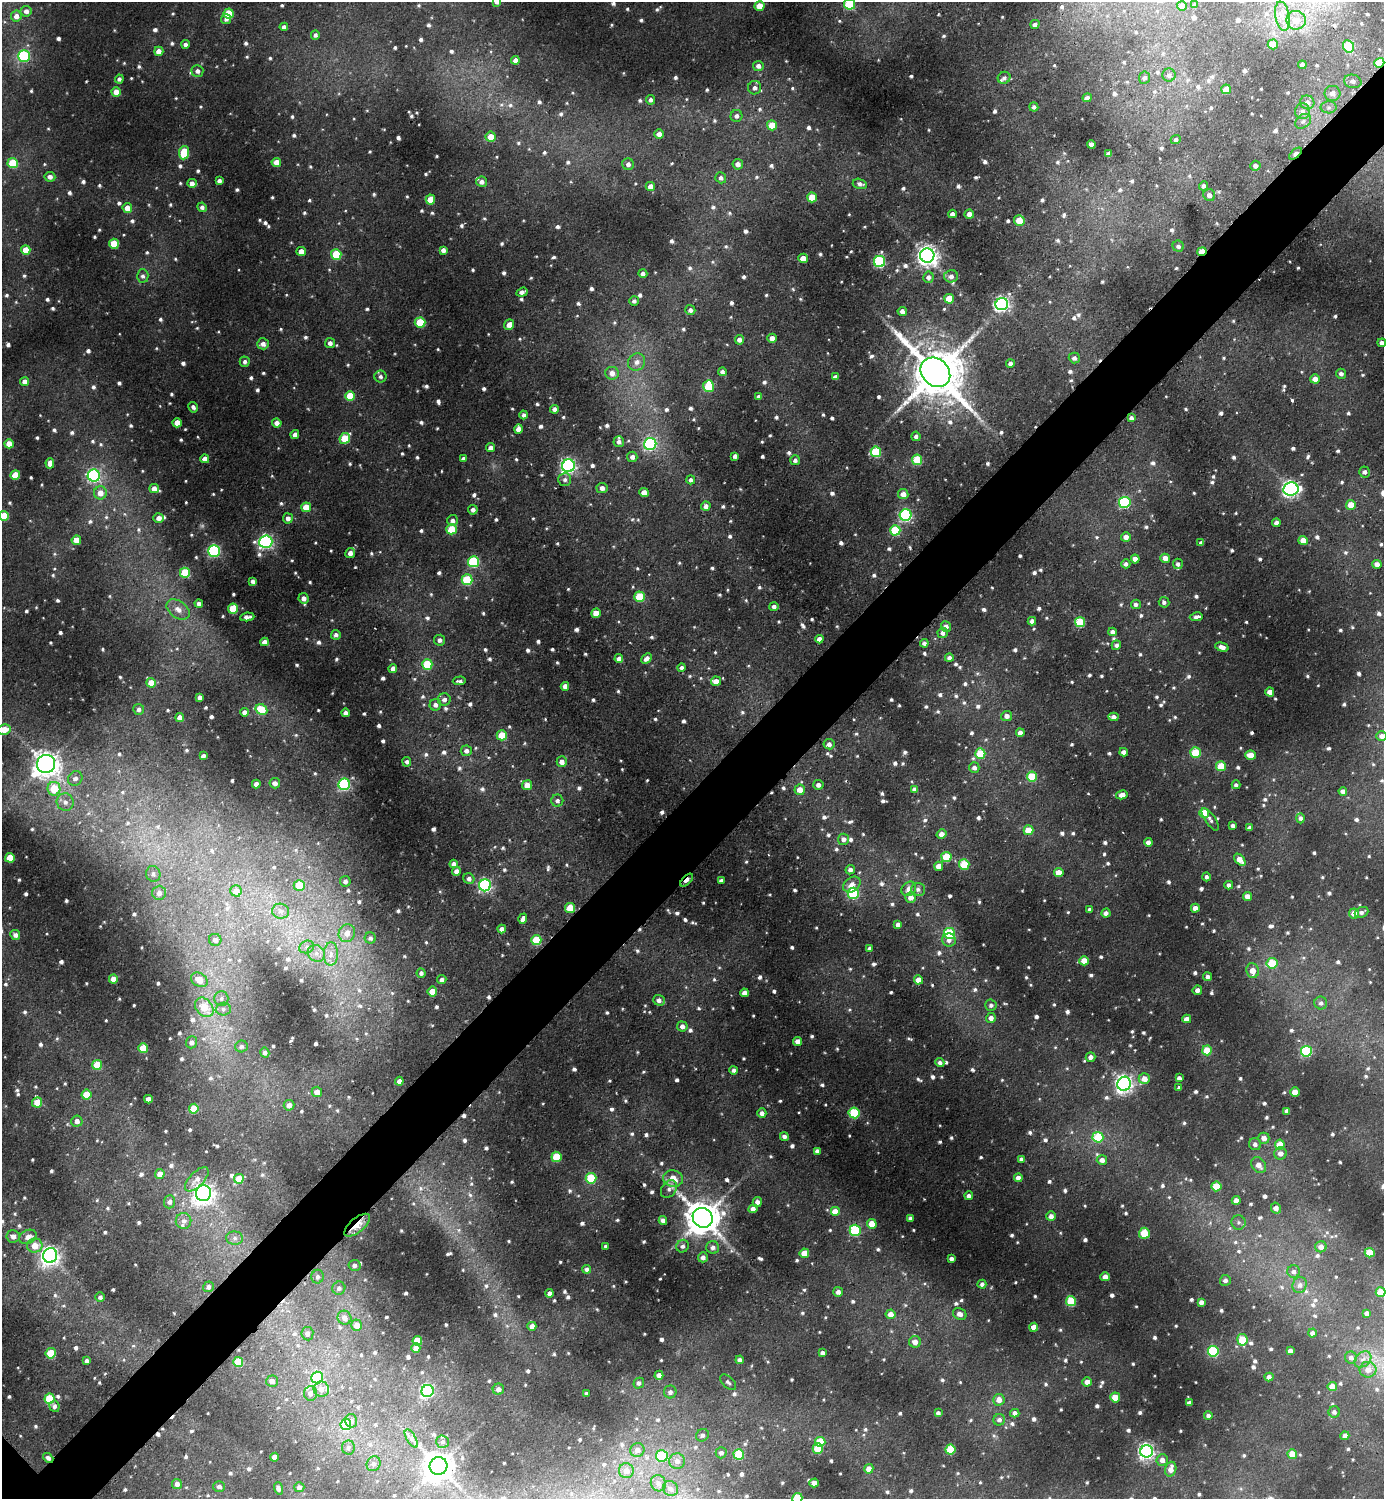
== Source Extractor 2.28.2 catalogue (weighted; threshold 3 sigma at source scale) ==
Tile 10 of 4 x 4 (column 2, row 3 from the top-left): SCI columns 1546-2927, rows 1502-2998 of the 5996 x 5997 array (HDU 1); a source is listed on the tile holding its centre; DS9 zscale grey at full resolution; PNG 1386 x 1501 px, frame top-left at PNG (2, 2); each listed source drawn as its Kron ellipse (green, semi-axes under 4 px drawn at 4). Shown black and unused: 5% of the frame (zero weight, under 2 of 3 exposures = <1% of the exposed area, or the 3 px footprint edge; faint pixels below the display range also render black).
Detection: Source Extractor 2.28.2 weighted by HDU 2 'WHT'; one run over the whole footprint, this tile lists its part. Background 0.0504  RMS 0.0059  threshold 0.0267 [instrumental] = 3 sigma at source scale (4.5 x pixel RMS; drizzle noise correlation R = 1.50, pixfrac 1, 0.05/0.05 arcsec/px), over >= 5 px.
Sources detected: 1407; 2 too faint to see at this stretch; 7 cosmic-ray / hot-pixel residue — neither listed nor drawn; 17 inside a brighter listed object's ellipse — not listed separately; of the other 1381, all 500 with FLUX_AUTO >= 1.87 (the completeness limit of this list) listed and drawn (881 fainter detections not listed), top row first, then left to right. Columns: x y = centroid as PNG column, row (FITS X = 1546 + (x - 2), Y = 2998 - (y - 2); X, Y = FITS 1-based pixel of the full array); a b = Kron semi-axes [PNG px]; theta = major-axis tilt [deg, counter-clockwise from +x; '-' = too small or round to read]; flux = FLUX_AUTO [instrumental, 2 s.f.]
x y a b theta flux
497 2 4 4 - 2
849 4 5 5 - 42
1195 5 4 4 - 2
760 6 5 4 - 9.6
1182 6 5 5 - 5.9
26 11 5 5 - 3
229 14 5 5 - 22
16 16 5 5 - 3.9
1282 16 15 7 -80 5.9
226 19 5 5 - 2.3
1296 20 10 9 - 8
1035 24 4 4 - 2.4
284 27 4 4 - 2.1
315 35 5 4 - 1.9
185 44 4 4 - 2
1273 44 5 5 - 9.2
1349 46 6 5 - 24
159 51 5 4 - 5.4
24 56 6 5 - 65
515 60 4 4 - 3.3
1379 63 5 4 - 20
1302 65 4 4 - 2.8
758 66 5 5 - 2.9
197 71 6 6 - 2.7
1169 75 6 6 - 2.1
1004 78 6 6 - 1.9
1145 78 6 5 - 2
119 79 4 4 - 2.1
1353 81 9 6 -12 2.3
755 88 6 6 - 2.8
1226 89 5 5 - 9.7
116 92 5 4 - 7.5
1333 93 8 7 - 4.2
1087 98 4 4 - 3.1
650 100 5 4 - 2.1
1307 102 7 7 - 3.6
1034 107 4 4 - 1.9
1329 107 8 6 -1 1.9
1302 111 8 7 - 3.1
736 116 6 5 - 2.5
1303 121 9 6 38 2.4
772 125 5 5 - 13
659 134 5 5 - 4.3
490 137 5 5 - 7.5
1176 139 5 4 - 2
1091 145 4 4 - 5.5
184 153 7 5 81 26
1109 154 4 4 - 2.7
1295 154 7 4 40 3.1
276 162 4 4 - 6.7
13 163 5 5 - 24
628 164 6 5 - 2.6
738 164 5 5 - 3.6
1255 166 5 5 - 2.6
50 177 5 5 - 3.1
721 178 5 5 - 2
219 181 4 4 - 2.2
482 182 5 5 - 3
192 183 5 4 - 3
860 184 7 5 -15 2.4
650 186 4 4 - 4.3
1203 186 4 4 - 2
1209 195 6 6 - 2.8
812 197 5 5 - 15
430 199 5 5 - 10
202 207 5 4 - 2.2
127 208 5 5 - 6.5
952 214 4 4 - 2.9
969 214 5 4 - 3.7
1019 220 5 5 - 9.5
114 244 5 5 - 16
1178 246 5 5 - 2.2
26 250 4 4 - 10
443 250 4 4 - 2.7
301 251 5 4 - 4.6
1202 252 5 3 - 19
336 254 5 5 - 23
927 255 7 7 - 410
803 258 5 4 - 9.2
880 261 5 5 - 65
643 274 4 4 - 2.1
143 276 6 6 - 2
951 276 7 6 - 2.8
928 277 5 5 - 3
522 292 6 4 21 2.8
949 299 5 5 - 13
634 301 5 5 - 2
1002 304 6 6 - 170
690 310 5 5 - 2.5
902 311 4 4 - 3
420 322 5 5 - 23
509 325 5 5 - 4
772 338 5 4 - 3.8
739 340 5 4 - 3.2
330 343 5 5 - 2.9
1382 343 4 4 - 2.3
263 344 6 5 - 3.2
1074 358 5 5 - 2.6
245 362 5 5 - 1.9
637 362 9 8 - 4.2
1010 363 4 4 - 2.4
722 372 4 4 - 2.1
935 372 16 13 -44 3700
612 373 7 6 - 4.5
1341 374 5 5 - 2.3
380 376 6 6 - 2
835 377 4 4 - 2.6
1315 379 5 4 - 4.5
25 382 4 4 - 3.6
709 386 6 5 - 28
350 396 5 5 - 18
759 397 4 4 - 2
193 407 5 4 - 2
554 409 4 4 - 2.4
524 415 4 4 - 2
1131 418 4 4 - 2.3
177 423 4 4 - 7.5
277 423 5 4 - 3.8
518 429 5 4 - 4.4
295 435 4 4 - 3.5
916 436 5 4 - 2.2
345 438 6 5 - 25
619 442 5 5 - 2.5
9 444 5 4 - 7.3
650 444 6 6 - 84
491 448 4 4 - 3.3
876 452 5 5 - 35
735 456 4 4 - 2.4
632 457 5 5 - 3
205 459 4 4 - 4.6
463 459 4 4 - 1.9
795 460 5 5 - 2.3
917 460 5 5 - 24
50 463 5 4 - 4.8
568 466 6 6 - 160
1364 472 5 5 - 2.4
15 475 5 4 - 14
94 476 6 6 - 100
565 480 6 6 - 2.2
691 480 4 4 - 2
602 488 5 5 - 3.4
154 489 5 4 - 5.3
1291 489 7 6 - 220
644 492 5 4 - 4.5
100 493 6 6 - 6.4
903 494 5 5 - 5.4
1125 502 5 5 - 60
1351 505 5 5 - 9.4
706 506 5 4 - 3
306 507 5 5 - 9
473 510 5 4 - 2.5
906 515 6 6 - 95
4 516 5 5 - 17
159 518 5 4 - 3.7
288 518 5 5 - 3
452 520 6 5 - 2.5
1276 523 4 4 - 3.1
452 529 5 5 - 21
895 530 5 5 - 33
1126 537 5 4 - 3.7
76 540 5 4 - 7.2
1303 541 5 4 - 8.5
266 542 6 6 - 150
1201 543 4 4 - 2.2
214 551 6 6 - 82
350 553 5 4 - 3.5
1165 558 5 4 - 4.3
1135 559 4 4 - 3.9
473 562 5 5 - 51
1126 564 4 4 - 2.4
1178 564 5 5 - 1.9
1377 564 4 4 - 3.8
185 573 5 5 - 32
467 580 5 5 - 33
253 581 4 4 - 2.2
639 597 5 5 - 24
304 598 5 5 - 3.5
1164 602 5 5 - 2.1
199 604 4 4 - 2.4
1136 604 5 4 - 2.2
774 606 5 4 - 2.5
178 609 13 8 -35 5
233 609 5 5 - 20
596 613 5 4 - 7.7
247 617 7 4 7 3.4
1196 617 6 4 8 2.5
1032 621 4 4 - 3
1080 622 5 5 - 31
946 626 5 5 - 3.1
1113 632 4 4 - 2.6
943 633 5 5 - 2.8
336 635 5 5 - 2.1
819 639 4 4 - 3.6
440 640 5 5 - 2.4
264 642 4 4 - 3.2
924 643 4 4 - 2
1116 645 5 4 - 2.1
1222 647 7 4 -16 3.5
647 658 6 4 42 3.2
949 658 4 4 - 2.2
619 659 4 4 - 3.5
427 664 5 5 - 26
681 667 4 4 - 1.9
393 668 4 4 - 3.2
459 681 7 3 3 1.9
716 681 5 4 - 4.8
151 683 5 4 - 9.6
565 686 4 4 - 3.8
1270 692 4 4 - 5.5
199 697 4 4 - 2.3
444 700 6 6 - 3
435 705 6 5 - 2.8
139 709 5 5 - 2.1
261 709 6 5 - 18
244 712 4 4 - 3.3
346 713 4 4 - 3.3
1007 716 5 5 - 3.2
180 717 4 4 - 4.5
1113 717 5 4 - 4.1
4 730 6 5 - 8.2
1020 733 4 4 - 4.2
502 735 5 5 - 14
1382 736 5 5 - 3.1
829 744 5 5 - 2.7
466 751 5 5 - 2.6
1124 752 4 4 - 3.6
1195 753 5 5 - 26
980 754 5 5 - 21
1251 755 5 4 - 9.6
203 756 4 4 - 2.1
407 762 5 4 - 2
562 762 5 5 - 3.8
46 764 9 9 - 620
1221 766 5 5 - 20
974 768 5 5 - 2.5
1032 777 5 5 - 25
75 778 8 7 - 3.3
275 783 5 5 - 3.3
256 784 4 4 - 4.1
344 784 6 5 - 70
527 785 5 5 - 6.2
818 785 5 5 - 2.9
1236 785 4 4 - 2
54 789 7 6 - 20
915 789 4 4 - 3.1
800 790 5 5 - 6.8
1343 791 4 4 - 3.4
1122 795 6 4 11 4.3
557 801 6 6 - 2.1
65 802 9 8 - 4.2
1204 813 5 5 - 18
1301 818 5 4 - 2.1
1210 819 13 5 -55 2.2
1233 825 4 4 - 2
1249 828 4 4 - 2.5
1028 830 5 5 - 13
942 834 5 4 - 4.9
843 839 5 5 - 3.2
1148 842 4 4 - 3.7
946 857 5 5 - 25
10 858 5 5 - 12
1240 860 7 4 -48 8.4
454 864 4 4 - 3.2
964 864 5 5 - 26
939 866 4 4 - 6.6
850 870 5 4 - 2.4
456 871 4 4 - 3.5
1059 872 5 4 - 7.1
153 874 8 7 - 2.4
1206 877 4 4 - 1.9
469 879 5 5 - 2.2
687 880 8 4 45 8.5
345 881 5 5 - 2.5
721 881 4 4 - 2.4
299 885 5 5 - 18
485 885 6 6 - 110
852 885 9 7 37 4.9
1229 885 4 4 - 2.6
909 889 8 6 48 4.5
918 889 7 6 - 2.2
236 891 5 5 - 6.3
159 893 7 7 - 3.5
853 893 5 5 - 48
1247 896 4 4 - 4.5
911 897 5 5 - 4.4
570 908 5 5 - 16
1195 908 4 4 - 4.5
1090 910 4 4 - 2.2
281 911 8 7 - 2.7
1361 912 7 5 23 2.2
1106 913 5 4 - 2.9
1354 913 5 5 - 6.9
523 919 5 4 - 2.9
898 925 4 4 - 3.1
502 929 4 4 - 3.5
347 933 9 8 - 5.9
949 933 6 5 - 39
15 935 5 5 - 2.4
370 938 5 5 - 2.3
215 940 6 6 - 2.3
536 940 5 5 - 22
949 940 7 6 - 3.1
307 947 7 6 - 2
869 948 4 3 - 1.9
316 953 9 8 - 3.6
331 954 12 7 89 4.2
1084 961 5 4 - 7.4
1272 963 5 5 - 24
1252 971 7 6 - 6
421 973 4 4 - 2
1208 977 4 4 - 2.1
113 979 4 4 - 4.7
199 980 9 6 -31 6.9
442 980 4 4 - 2.5
918 980 4 4 - 7.4
1197 990 5 4 - 2.7
432 992 5 4 - 8.7
744 993 4 4 - 4.1
221 998 7 7 - 2.3
659 1000 6 5 - 2.8
1321 1003 6 6 - 2.5
991 1005 6 6 - 2
204 1007 11 8 -48 12
223 1009 7 6 - 1.9
991 1018 5 5 - 3.1
1187 1019 4 4 - 3.7
682 1026 5 5 - 3.1
797 1041 4 4 - 3.9
191 1042 6 5 - 2.3
241 1046 6 6 - 2
143 1048 5 5 - 17
1207 1050 5 5 - 20
1306 1051 5 5 - 60
265 1052 5 4 - 2.4
1090 1057 5 4 - 2.7
940 1063 4 4 - 2.2
97 1065 5 5 - 17
734 1070 4 4 - 2.1
1179 1078 4 4 - 2.4
1144 1079 5 5 - 6.4
399 1081 4 4 - 3.6
1124 1084 7 6 - 260
1179 1088 4 4 - 2.1
317 1092 5 5 - 5.4
1295 1092 4 4 - 9.1
86 1095 5 5 - 18
148 1099 4 4 - 3.6
37 1102 5 5 - 12
289 1105 5 5 - 4.9
194 1109 5 5 - 21
1287 1111 4 4 - 3.7
762 1113 5 4 - 2.8
854 1113 5 5 - 34
77 1121 5 5 - 3.2
784 1136 4 4 - 2.3
1098 1137 5 5 - 32
1264 1138 5 5 - 4.3
1255 1144 6 6 - 2.6
1280 1145 5 5 - 12
817 1151 4 4 - 3
1280 1153 6 6 - 3.8
556 1157 5 5 - 21
1021 1159 4 4 - 2
1102 1160 5 5 - 3.6
1259 1165 8 6 -53 5.2
160 1174 5 4 - 5.4
591 1178 5 5 - 30
1018 1178 4 4 - 3.4
197 1179 15 7 46 4.5
239 1179 5 5 - 13
673 1179 10 8 -12 9.7
1216 1186 5 5 - 23
669 1189 10 7 54 2.9
203 1193 8 7 - 360
969 1196 4 4 - 2.2
1236 1200 4 4 - 4.5
169 1202 6 5 - 2.4
757 1202 5 4 - 2.8
1276 1208 6 4 -61 4.5
753 1209 4 4 - 3.3
835 1212 5 5 - 8.2
1051 1216 5 5 - 3.3
703 1218 10 9 - 1600
910 1218 4 4 - 1.9
663 1220 4 4 - 2.8
183 1221 8 8 - 2.9
1239 1222 7 7 - 1.9
872 1224 5 5 - 8.5
357 1225 15 7 40 9.4
855 1230 5 5 - 53
1144 1233 5 5 - 20
13 1236 7 6 - 3.3
28 1237 9 6 23 4.5
235 1238 8 6 -1 2.5
35 1246 8 7 - 8.7
606 1246 4 4 - 2.2
682 1246 6 6 - 2.3
713 1247 6 6 - 2.7
1321 1247 5 5 - 4.3
804 1253 5 4 - 10
1370 1253 5 4 - 16
50 1255 7 7 - 290
703 1257 5 5 - 3.2
951 1259 4 3 - 2.1
355 1265 6 5 - 2.5
587 1269 4 4 - 2.1
1294 1272 6 6 - 2.3
318 1277 7 6 - 2
1105 1277 4 4 - 5.6
1225 1280 5 5 - 2.3
982 1284 4 4 - 2
1300 1285 8 7 - 2.9
208 1287 5 5 - 2.4
339 1288 7 6 - 2.2
838 1292 5 5 - 3.1
1380 1292 5 5 - 11
549 1293 4 4 - 2.2
100 1297 5 5 - 1.9
1071 1301 5 5 - 26
1201 1302 4 4 - 3.1
1367 1313 4 4 - 2.5
890 1314 5 5 - 5.4
960 1314 7 5 -26 3.4
344 1318 7 6 - 4.2
357 1325 6 5 - 6.3
532 1326 4 4 - 3.6
1034 1327 4 4 - 5.7
1312 1333 4 4 - 2.2
307 1334 7 6 - 3.1
1242 1340 5 5 - 22
417 1341 5 5 - 17
915 1342 6 6 - 4.6
416 1348 5 4 - 3.9
1213 1351 5 5 - 47
1290 1351 4 4 - 3.4
51 1353 5 5 - 23
822 1353 4 4 - 2
1351 1358 6 6 - 2.7
1363 1359 9 7 40 3.3
740 1360 4 4 - 2.3
87 1361 4 3 - 2
238 1362 5 5 - 23
1368 1370 8 8 - 5.6
659 1375 4 4 - 3.6
317 1377 6 6 - 54
1269 1377 4 4 - 3.6
272 1381 6 5 - 3.9
728 1382 10 5 -42 2
1087 1382 5 4 - 4.4
639 1383 5 5 - 2
1332 1387 4 4 - 8.3
321 1389 8 7 - 4.5
498 1389 6 5 - 3.6
428 1391 6 6 - 100
670 1392 6 6 - 2.5
310 1393 7 6 - 3.7
586 1394 4 4 - 1.9
1115 1397 5 5 - 12
50 1399 5 5 - 28
999 1400 6 5 - 4.9
1189 1403 4 4 - 3
54 1406 6 5 - 2.4
1334 1412 5 5 - 2.3
938 1413 4 4 - 1.9
1015 1413 4 4 - 3
1208 1415 4 4 - 2
999 1420 6 5 - 2.5
351 1421 7 6 - 2.9
346 1424 6 5 - 26
702 1435 7 6 - 2.2
1345 1436 4 4 - 3.9
411 1439 10 4 -59 2.5
442 1442 6 6 - 2.2
820 1442 5 5 - 22
348 1447 7 6 - 1.9
818 1449 5 5 - 20
950 1449 5 5 - 28
637 1450 7 6 - 3.6
1147 1451 6 6 - 210
721 1453 5 5 - 2.3
739 1454 5 5 - 34
1292 1454 5 4 - 9.6
662 1456 6 5 - 27
275 1457 4 4 - 4.7
48 1458 6 4 -40 2.1
1162 1460 6 5 - 3.7
677 1461 8 8 - 3.2
374 1464 7 6 - 2.6
438 1466 9 8 - 1100
869 1469 5 4 - 5.6
1171 1469 7 5 73 5.1
626 1471 7 7 - 4.5
658 1483 8 7 - 3.1
814 1483 4 4 - 5.5
177 1484 5 5 - 3.2
219 1487 6 5 - 2
299 1487 5 5 - 2.4
278 1488 6 4 -73 2.4
670 1489 8 7 - 2.2
797 1498 5 5 - 24
Overlapping masked pixels (flux is a lower limit): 6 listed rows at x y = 1379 63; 1295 154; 1202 252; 687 880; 357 1225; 48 1458
Isophote crosses this tile's border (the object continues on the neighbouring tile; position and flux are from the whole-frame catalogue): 9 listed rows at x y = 497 2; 849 4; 1382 343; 9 444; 4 516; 4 730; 1382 736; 1380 1292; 797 1498